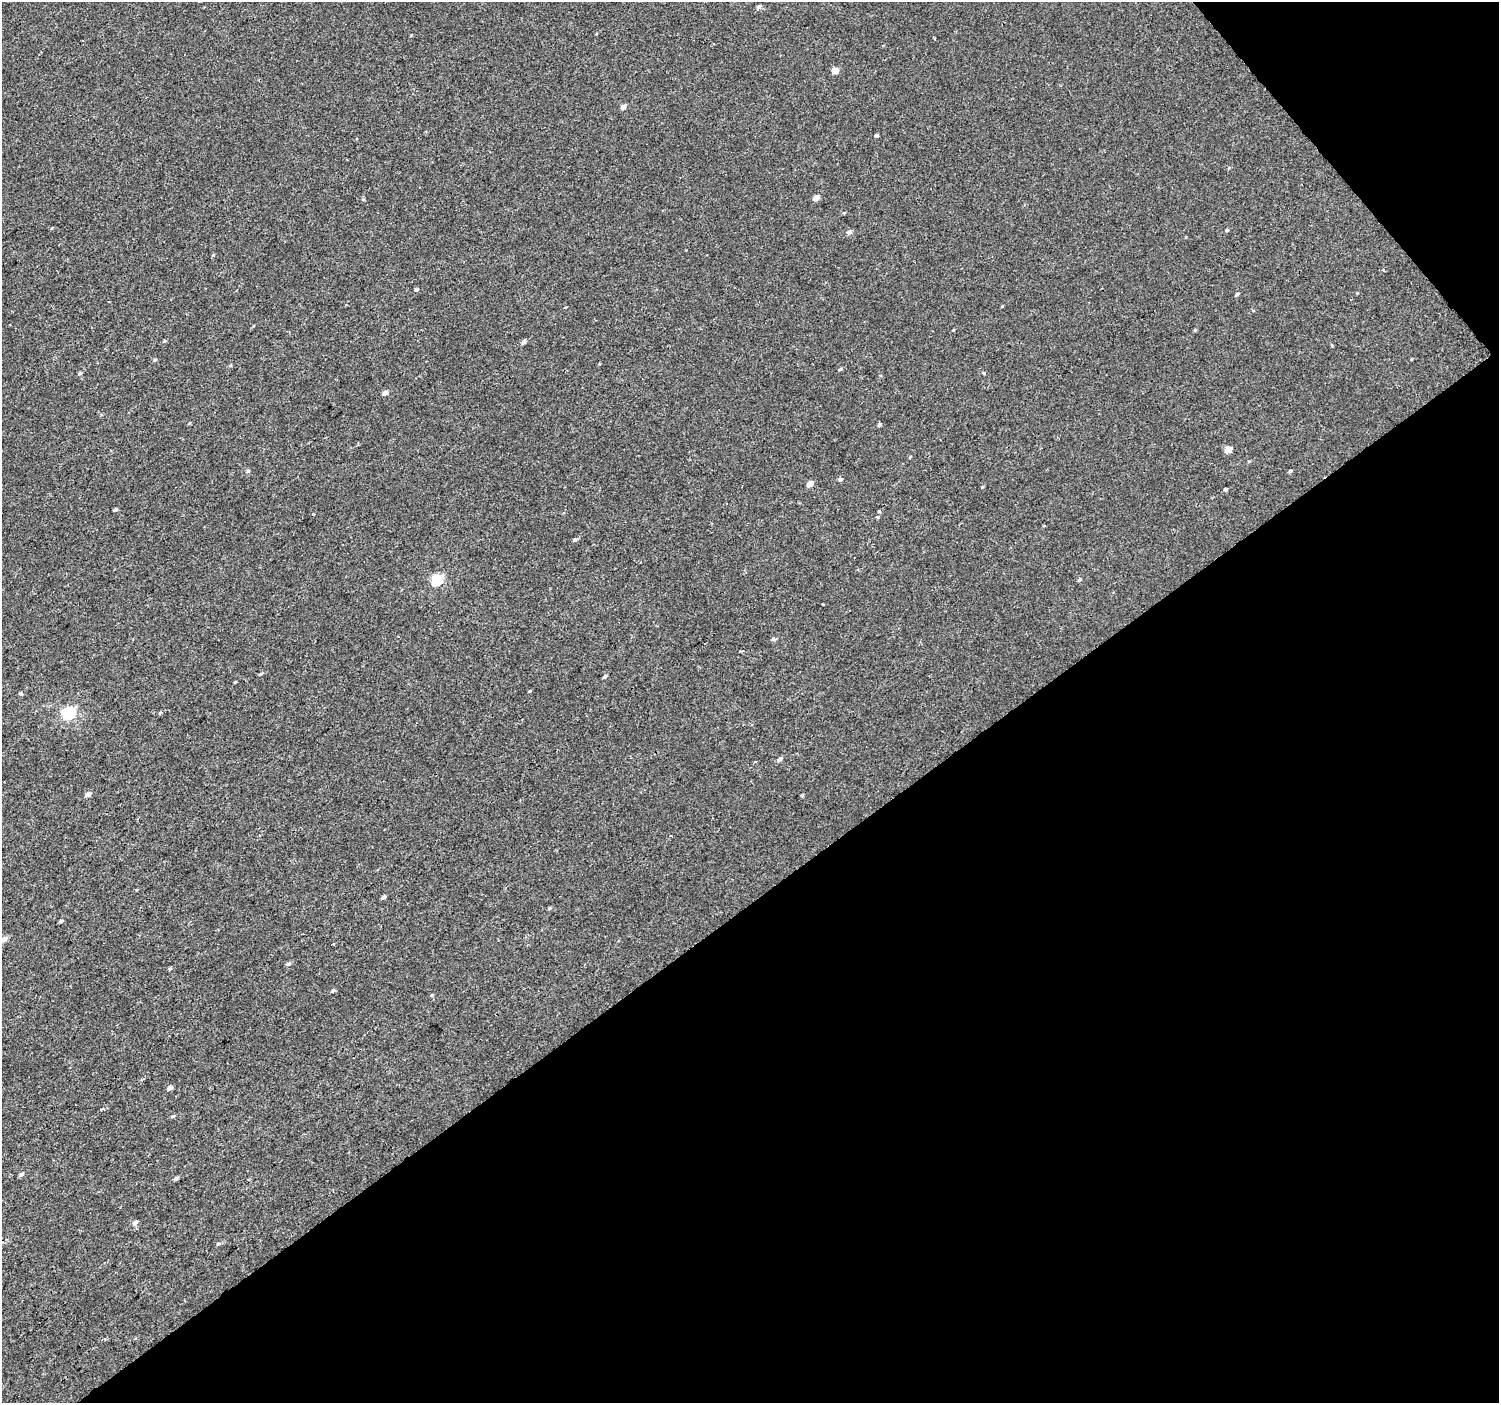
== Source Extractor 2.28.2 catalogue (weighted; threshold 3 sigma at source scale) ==
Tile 12 of 4 x 4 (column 4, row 3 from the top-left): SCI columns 4497-5993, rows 1604-3004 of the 5993 x 5943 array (HDU 1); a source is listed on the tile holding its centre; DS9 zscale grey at full resolution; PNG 1501 x 1405 px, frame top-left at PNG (2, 2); no overlay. Shown black and unused: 38% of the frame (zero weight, under 2 of 3 exposures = <1% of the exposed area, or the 3 px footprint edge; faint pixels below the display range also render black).
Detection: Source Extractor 2.28.2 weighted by HDU 2 'WHT'; one run over the whole footprint, this tile lists its part. Background 3.04e-04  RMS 0.0042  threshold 0.019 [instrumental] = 3 sigma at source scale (4.5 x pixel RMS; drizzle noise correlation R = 1.50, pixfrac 1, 0.0396/0.0396 arcsec/px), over >= 5 px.
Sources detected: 59; all 59 listed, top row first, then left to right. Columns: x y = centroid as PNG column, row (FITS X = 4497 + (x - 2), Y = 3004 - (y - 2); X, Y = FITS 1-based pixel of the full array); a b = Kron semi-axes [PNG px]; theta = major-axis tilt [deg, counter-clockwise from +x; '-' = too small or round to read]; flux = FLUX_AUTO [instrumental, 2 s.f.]
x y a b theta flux
759 7 5 5 - 1
835 70 5 4 - 5.4
623 107 5 4 - 2.2
877 135 4 3 - 0.81
816 198 5 4 - 2.6
1227 230 4 4 - 0.58
849 232 6 5 - 1.2
416 290 4 3 - 1.7
1237 294 5 3 - 0.74
953 330 4 3 - 0.3
164 341 5 3 - 0.41
525 341 8 4 66 0.79
155 360 5 3 - 0.44
840 369 5 3 - 0.55
80 373 6 4 38 0.6
984 373 5 3 - 0.45
385 393 5 4 - 1.9
879 425 5 4 - 0.73
1228 449 5 4 - 5.6
910 457 4 3 - 0.31
248 471 5 4 - 0.69
1290 471 5 4 - 0.59
840 479 5 4 - 1
810 484 5 4 - 3.3
1226 489 3 3 - 2.4
116 509 4 3 - 0.74
879 511 3 3 - 2.6
313 514 3 3 - 1.4
575 540 5 4 - 0.67
437 580 6 5 - 29
1079 580 5 4 - 0.62
823 604 2 2 - 0.38
773 639 5 5 - 0.65
261 674 5 3 - 0.49
605 676 5 4 - 0.69
235 682 4 3 - 0.32
530 691 5 3 - 0.37
20 693 5 4 - 0.49
68 713 6 5 - 49
160 713 5 3 - 0.43
780 759 7 5 38 1
755 762 4 2 - 0.36
88 794 5 4 - 1.9
383 897 5 4 - 0.87
550 908 5 4 - 0.52
61 921 5 3 - 0.7
4 939 5 4 - 2.5
334 944 3 3 - 0.38
288 964 6 5 - 0.93
170 969 4 4 - 0.6
333 991 5 4 - 0.66
431 995 5 4 - 0.42
142 1079 6 3 27 0.62
170 1088 5 4 - 1.6
173 1116 5 4 - 0.55
21 1174 6 5 - 0.93
176 1178 6 4 16 0.78
135 1222 6 5 - 1.3
218 1244 6 5 - 0.76
Isophote crosses this tile's border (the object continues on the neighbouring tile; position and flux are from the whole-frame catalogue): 1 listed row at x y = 4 939